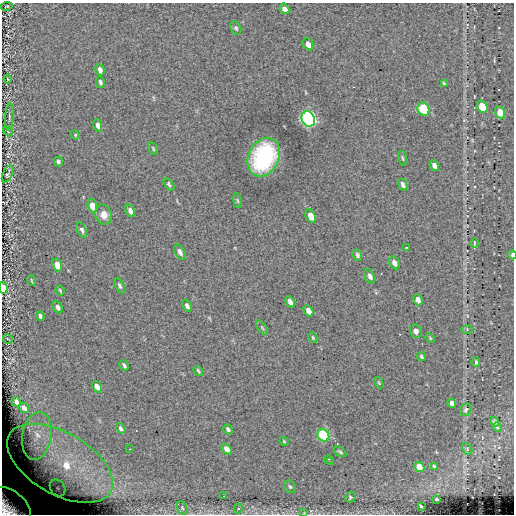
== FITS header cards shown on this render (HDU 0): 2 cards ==
NAXIS1  =                  512
NAXIS2  =                  512

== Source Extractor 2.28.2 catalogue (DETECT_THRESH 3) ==
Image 512 x 512 px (HDU 0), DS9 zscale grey, 1 PNG px = 1 image px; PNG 516 x 516 px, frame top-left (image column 1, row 512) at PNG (2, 3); each listed source drawn as its Kron ellipse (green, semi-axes under 4 px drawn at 4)
Background 0.0329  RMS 4.8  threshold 14.3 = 3 sigma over >= 5 px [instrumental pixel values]
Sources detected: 90; all 90 listed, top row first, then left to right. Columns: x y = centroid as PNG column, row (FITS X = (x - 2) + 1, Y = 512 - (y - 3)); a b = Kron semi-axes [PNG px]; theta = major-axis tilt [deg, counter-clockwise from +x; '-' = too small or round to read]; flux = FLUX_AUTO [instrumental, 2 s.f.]
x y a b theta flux
7 6 6 4 11 270
284 9 5 4 - 1700
236 28 7 5 -62 580
308 44 6 5 - 1800
100 70 6 4 -75 1900
8 79 4 2 - 270
100 82 6 4 -76 830
444 83 4 2 - 370
482 107 6 5 - 6200
423 109 7 5 -64 22000
500 112 6 4 -69 4600
9 117 14 3 87 670
308 119 8 6 -64 130000
98 125 6 4 -72 1700
8 131 6 3 -56 380
75 135 5 4 - 390
153 148 7 3 -64 370
264 157 20 15 64 35000
403 158 7 3 -72 420
58 161 5 3 - 820
434 166 6 4 -61 1300
8 174 9 4 65 630
169 184 7 4 -55 580
403 185 6 4 -66 950
237 201 7 3 -81 430
92 206 7 4 -71 4600
130 211 7 4 -66 1700
104 215 10 8 -74 2900
311 216 7 4 -64 2800
82 230 8 4 -68 890
474 243 5 2 - 350
406 248 3 2 - 460
180 252 8 4 -63 1400
357 255 6 4 -67 630
512 255 4 2 - 650
394 263 7 5 -62 1600
57 265 6 4 -70 4500
370 276 8 5 -64 1300
31 280 5 2 - 270
120 286 8 4 -62 720
3 288 6 3 -78 13000
60 290 5 3 - 380
418 300 6 4 -69 1600
290 302 6 4 -63 1300
187 306 6 4 -63 980
58 307 6 4 -60 1200
308 311 6 4 -58 1700
40 316 5 3 - 770
262 328 8 3 -56 490
467 329 5 4 - 380
416 331 7 5 -64 1700
313 338 5 3 - 340
430 338 5 3 - 300
8 339 5 2 - 280
421 356 4 3 - 530
476 362 5 3 - 480
124 365 5 3 - 710
198 371 5 3 - 430
379 383 6 3 -59 330
97 387 6 4 -57 2500
16 402 5 3 - 1200
452 403 5 4 - 1200
24 408 5 4 - 1400
466 410 6 5 - 670
495 422 5 4 - 640
497 427 5 4 - 330
121 428 6 3 -55 820
228 429 5 3 - 730
323 435 6 5 - 37000
37 436 24 14 81 7300
284 441 4 3 - 310
129 449 2 2 - 240
227 449 6 4 -50 2400
467 449 6 4 -65 400
340 452 7 3 -34 560
328 459 3 2 - 300
330 462 3 2 - 350
60 463 58 31 -30 24000
434 466 4 3 - 550
419 467 5 4 - 6500
290 487 6 5 - 640
58 488 9 7 -54 1200
223 496 2 2 - 290
350 497 5 5 - 490
437 499 3 2 - 440
421 506 3 2 - 420
9 507 25 16 -41 22000
182 508 7 5 -69 570
238 509 5 4 - 420
304 513 4 4 - 270
At the frame edge (FLAGS 8, measured only in part): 4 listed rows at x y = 512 255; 3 288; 9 507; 304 513